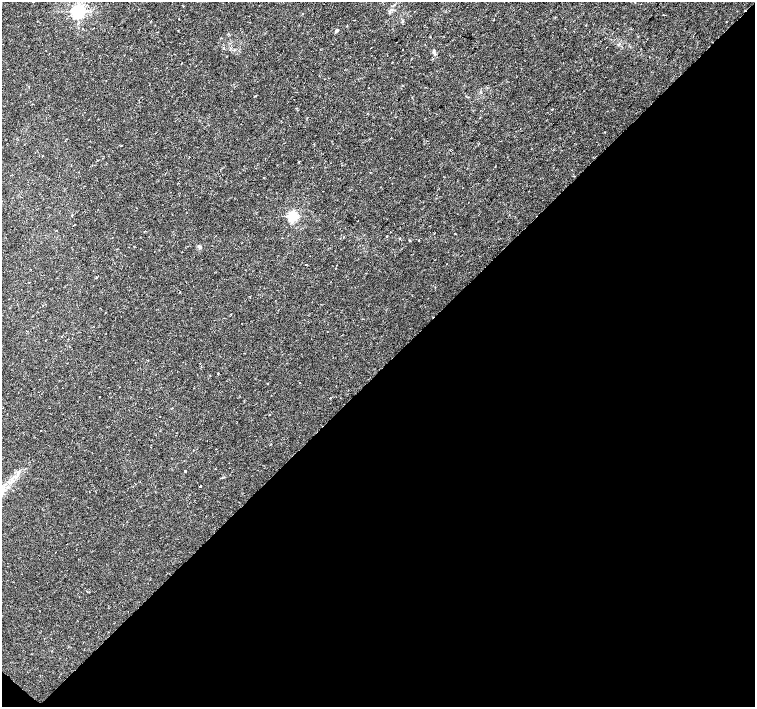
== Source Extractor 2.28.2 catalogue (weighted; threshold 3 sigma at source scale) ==
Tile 15 of 4 x 4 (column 3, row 4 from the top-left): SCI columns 3018-4522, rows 230-1638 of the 6027 x 6027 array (HDU 1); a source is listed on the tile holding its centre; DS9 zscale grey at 2 x 2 block average (1 PNG px = mean of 2 x 2 image px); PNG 757 x 709 px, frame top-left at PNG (2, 2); no overlay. Shown black and unused: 48% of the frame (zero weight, under 2 of 3 exposures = <1% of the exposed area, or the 3 px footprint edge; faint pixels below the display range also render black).
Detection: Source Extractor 2.28.2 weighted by HDU 2 'WHT'; one run over the whole footprint, this tile lists its part. Background 0.0228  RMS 0.0028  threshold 0.0126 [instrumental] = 3 sigma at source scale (4.5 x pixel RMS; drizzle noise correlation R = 1.50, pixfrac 1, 0.0396/0.0396 arcsec/px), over >= 5 px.
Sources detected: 33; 1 cosmic-ray / hot-pixel residue — not listed; the other 32 listed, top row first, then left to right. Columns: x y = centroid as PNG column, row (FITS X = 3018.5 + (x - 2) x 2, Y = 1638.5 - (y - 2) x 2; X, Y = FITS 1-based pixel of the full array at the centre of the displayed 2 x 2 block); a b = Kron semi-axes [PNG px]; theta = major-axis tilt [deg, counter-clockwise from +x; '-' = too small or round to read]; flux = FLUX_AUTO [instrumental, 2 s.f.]
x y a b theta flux
183 6 2 2 - 0.27
78 11 4 4 - 200
663 15 2 2 - 0.31
179 19 2 2 - 1
494 19 2 2 - 0.25
726 22 2 2 - 0.46
336 30 2 2 - 2.9
371 48 2 2 - 0.26
403 50 2 2 - 0.24
434 51 5 3 - 0.92
368 88 2 2 - 0.28
552 109 2 2 - 0.4
605 132 2 2 - 0.3
121 145 2 2 - 0.67
42 156 2 2 - 0.48
299 162 2 2 - 1.5
72 215 3 2 - 0.38
293 216 3 3 - 90
400 238 2 2 - 0.41
409 240 3 2 - 0.44
419 240 2 2 - 0.77
199 247 6 4 -49 1.1
306 264 2 2 - 1.2
96 277 2 2 - 1.5
29 282 2 2 - 0.27
148 360 2 2 - 1.2
218 373 2 2 - 1.5
270 414 2 2 - 0.56
41 430 2 2 - 0.28
185 471 2 2 - 0.51
18 473 9 3 61 2.2
200 486 2 2 - 1.6
Diffuse or blended objects may show on this block-average render without a row.